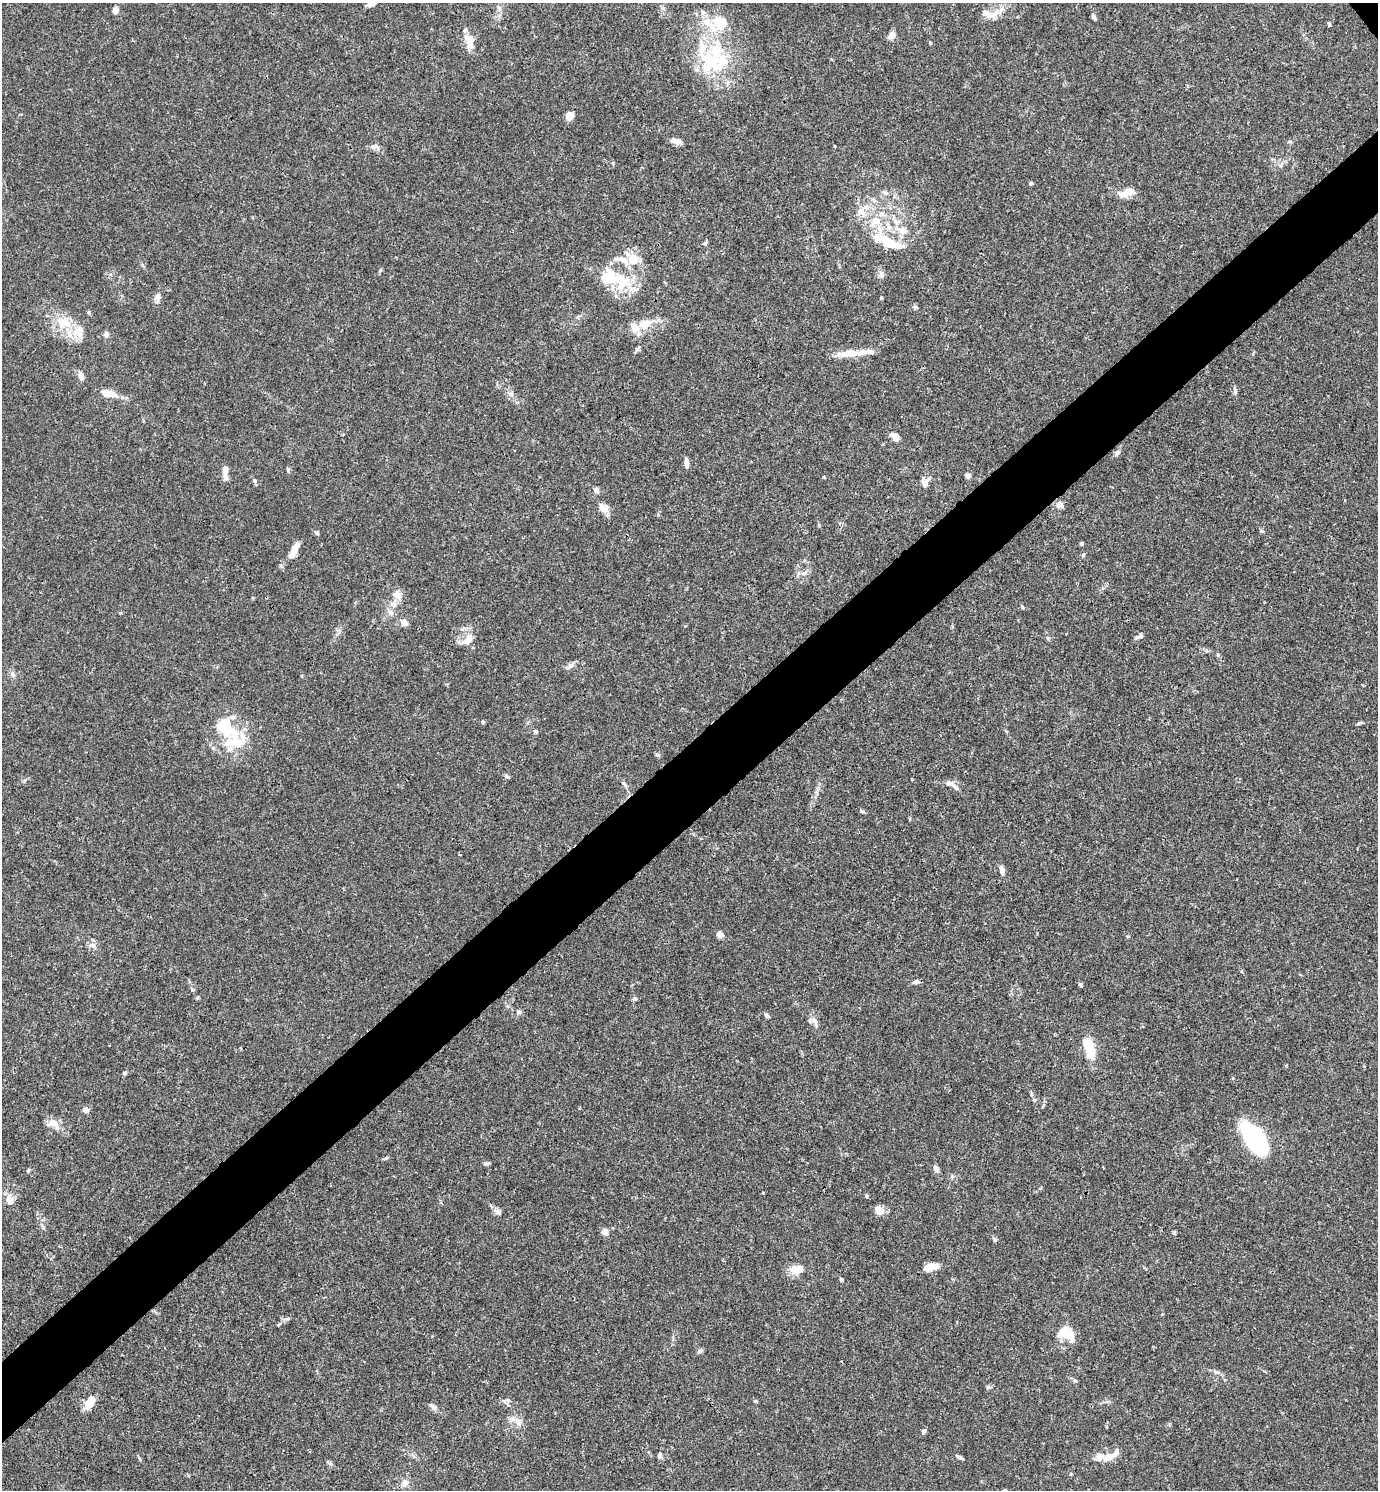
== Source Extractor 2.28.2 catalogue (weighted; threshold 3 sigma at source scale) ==
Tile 7 of 4 x 4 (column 3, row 2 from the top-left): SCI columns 3050-4425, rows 2980-4467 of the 5958 x 5961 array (HDU 1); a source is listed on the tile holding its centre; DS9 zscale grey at full resolution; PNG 1380 x 1492 px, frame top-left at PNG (2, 3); no overlay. Shown black and unused: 6% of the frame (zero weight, under 3 of 4 exposures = <1% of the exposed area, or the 3 px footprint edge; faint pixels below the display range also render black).
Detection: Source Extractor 2.28.2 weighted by HDU 2 'WHT'; one run over the whole footprint, this tile lists its part. Background 0.016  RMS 0.0021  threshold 0.00952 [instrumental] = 3 sigma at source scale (4.5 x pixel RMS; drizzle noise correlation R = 1.50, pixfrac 1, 0.05/0.05 arcsec/px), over >= 5 px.
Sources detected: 136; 4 inside a brighter object's white glare — not listed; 18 inside a brighter listed object's ellipse — not listed separately; the other 114 listed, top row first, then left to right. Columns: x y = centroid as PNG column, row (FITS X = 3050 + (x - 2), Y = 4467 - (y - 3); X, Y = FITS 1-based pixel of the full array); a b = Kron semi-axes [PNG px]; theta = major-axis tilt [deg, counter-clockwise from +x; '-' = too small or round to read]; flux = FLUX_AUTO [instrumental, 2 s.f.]
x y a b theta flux
371 4 12 5 11 0.71
499 9 9 4 -82 0.59
115 10 6 5 - 0.97
995 14 16 9 47 2.1
1093 17 6 4 -66 0.62
720 23 22 18 -65 6.6
1329 24 5 4 - 0.29
892 35 9 6 41 1.3
470 40 18 11 -74 2.9
930 43 4 4 - 0.27
710 62 60 20 -52 13
570 116 8 7 - 1.8
676 141 13 5 -10 1.4
375 147 13 7 -9 0.93
1280 165 6 4 -1 0.38
1031 183 4 4 - 0.36
1129 191 14 7 0 2.1
885 193 8 5 -50 0.52
861 211 10 10 - 1.8
875 221 18 12 48 3.4
896 221 10 3 -69 0.61
889 227 6 6 - 0.69
903 230 12 9 -11 1.7
888 242 24 12 -27 5.9
705 243 6 5 - 0.33
633 260 12 10 -50 3.5
881 275 11 5 -65 0.67
622 282 24 21 -86 8.2
157 297 10 7 73 1.1
915 307 6 5 - 0.32
89 313 4 4 - 0.38
64 322 18 14 -25 3.9
645 324 17 11 20 3.2
106 334 6 6 - 0.6
637 349 6 6 - 0.39
848 353 25 9 7 3.3
81 376 9 6 -75 1.1
1235 390 11 4 -80 0.48
108 393 17 7 -13 3.2
895 436 10 7 -52 1.6
1117 453 8 6 42 0.63
686 463 11 4 -83 0.87
288 469 6 4 18 0.27
225 471 14 5 -88 2.1
968 476 7 5 -32 0.69
254 481 7 5 -70 0.37
925 482 14 9 46 1.3
597 491 7 6 - 0.68
1060 505 10 8 -17 0.96
603 508 15 9 -41 1.6
316 533 6 5 - 0.39
1082 543 4 4 - 0.32
294 550 21 7 63 2.3
1083 555 5 4 - 0.26
398 595 15 9 -23 1.5
394 605 9 6 -42 0.8
391 612 8 6 -89 0.73
404 623 10 7 -39 1
1139 636 10 5 21 0.61
468 640 16 10 46 2
1218 655 5 5 - 0.27
570 666 7 6 - 0.64
12 675 8 7 - 0.62
483 722 5 4 - 0.25
1359 723 10 3 11 0.32
224 727 29 21 -57 8.9
536 732 5 4 - 0.53
658 755 6 4 -17 0.41
507 776 8 4 -25 0.35
949 783 16 8 -21 1.3
624 784 13 4 -45 0.53
1002 870 12 6 -79 1
720 935 7 7 - 0.84
93 945 9 6 -41 0.79
916 982 7 5 7 0.67
1080 985 6 4 -87 0.33
192 989 5 5 - 0.32
635 999 6 5 - 0.43
519 1012 8 5 -14 0.46
766 1015 7 5 -44 0.43
815 1021 11 6 -40 0.83
1089 1047 19 7 -72 8.5
124 1073 5 5 - 0.28
1034 1100 5 5 - 0.26
86 1110 7 6 - 0.93
53 1123 16 11 -15 1.8
1253 1135 31 17 -61 21
387 1158 6 4 21 0.33
487 1163 8 4 0 0.37
936 1168 7 6 - 0.97
28 1170 6 4 45 0.25
763 1193 4 3 - 0.16
867 1196 5 4 - 0.27
9 1200 12 10 -52 1.5
879 1211 12 11 - 1.4
498 1212 10 7 -45 0.92
605 1231 8 8 - 1.1
1174 1232 5 4 - 0.27
994 1239 7 4 -71 0.32
931 1267 16 7 17 2.5
797 1270 17 11 19 2.7
841 1279 4 4 - 0.35
1069 1334 20 14 -53 3.1
700 1351 8 5 25 0.47
988 1387 8 3 13 0.32
90 1402 13 7 55 4.1
433 1406 13 5 -40 0.72
519 1423 9 5 75 0.71
923 1431 6 5 - 0.47
660 1455 9 5 72 0.49
959 1457 8 4 -17 0.42
1108 1457 13 8 30 1.9
405 1483 9 9 - 1
1005 1490 5 4 - 0.27
Isophote crosses this tile's border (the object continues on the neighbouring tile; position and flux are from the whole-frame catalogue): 2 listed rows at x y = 371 4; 1005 1490
Unlisted compact peaks at least as high as the median listed source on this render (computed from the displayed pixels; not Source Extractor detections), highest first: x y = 755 1401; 613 163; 862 811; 380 270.